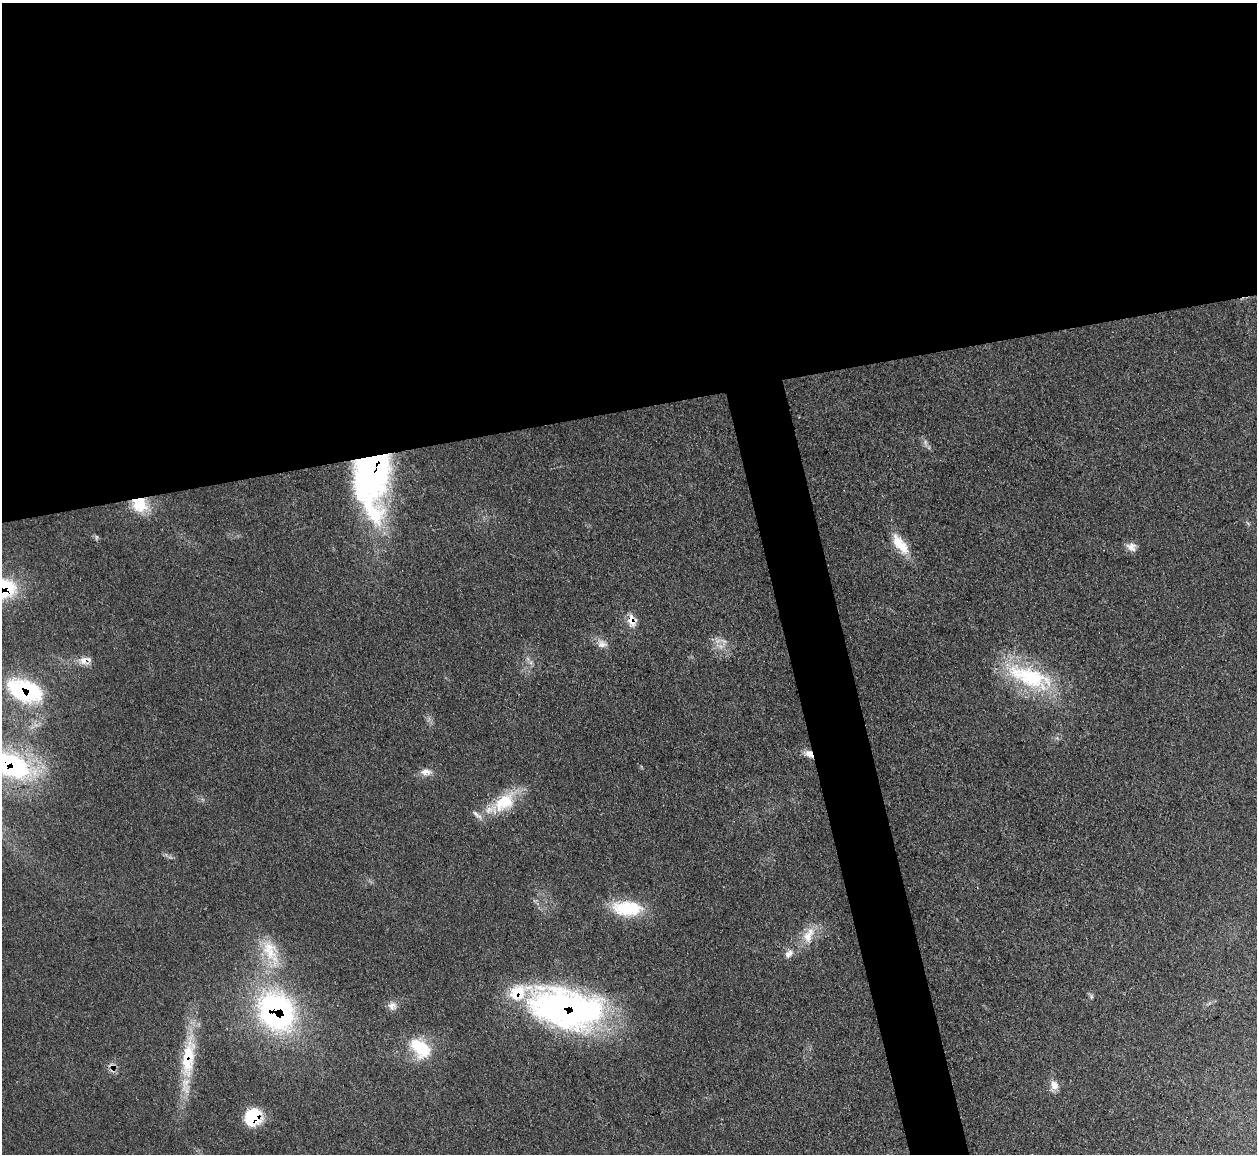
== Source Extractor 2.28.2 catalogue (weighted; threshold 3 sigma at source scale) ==
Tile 2 of 4 x 4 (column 2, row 1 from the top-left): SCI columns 1258-2512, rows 3710-4861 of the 5025 x 4997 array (HDU 1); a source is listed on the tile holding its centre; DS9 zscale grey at full resolution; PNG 1259 x 1156 px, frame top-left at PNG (2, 3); no overlay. Shown black and unused: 38% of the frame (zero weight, under 3 of 4 exposures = <1% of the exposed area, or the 3 px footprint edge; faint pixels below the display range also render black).
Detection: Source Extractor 2.28.2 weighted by HDU 2 'WHT'; one run over the whole footprint, this tile lists its part. Background 0.0431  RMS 0.0056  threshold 0.0251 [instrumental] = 3 sigma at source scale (4.5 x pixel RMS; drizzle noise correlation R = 1.50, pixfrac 1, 0.05/0.05 arcsec/px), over >= 5 px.
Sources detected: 30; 1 too faint to see at this stretch — not listed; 3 inside a brighter listed object's ellipse — not listed separately; the other 26 listed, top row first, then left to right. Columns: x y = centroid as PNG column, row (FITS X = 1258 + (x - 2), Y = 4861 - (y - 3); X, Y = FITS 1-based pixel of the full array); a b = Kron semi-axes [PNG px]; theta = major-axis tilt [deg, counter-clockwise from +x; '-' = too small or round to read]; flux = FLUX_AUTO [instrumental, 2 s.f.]
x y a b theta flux
372 478 71 35 88 200
140 504 21 18 -36 17
96 537 7 3 77 0.72
900 544 29 12 -53 14
1131 547 13 11 -39 4.1
632 621 16 11 -78 6.2
602 644 15 11 -25 4.6
84 660 14 12 -20 5
1029 677 69 26 -21 57
24 690 45 26 -21 53
809 754 13 8 -27 4.4
7 764 61 26 -14 110
425 772 15 8 4 4.3
503 803 39 19 37 25
627 908 37 17 -3 29
808 937 21 14 -87 10
271 952 44 19 -66 25
789 953 14 9 48 4
1091 997 8 4 90 1.1
392 1006 13 9 69 3.6
566 1008 73 37 -13 230
276 1011 49 40 -59 130
420 1048 28 19 -42 26
187 1054 58 18 75 31
1054 1085 14 10 -67 5
253 1117 19 16 56 23
Overlapping masked pixels (flux is a lower limit): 11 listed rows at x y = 372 478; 140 504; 632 621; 84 660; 24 690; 809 754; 7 764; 566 1008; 276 1011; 187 1054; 253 1117
Isophote crosses this tile's border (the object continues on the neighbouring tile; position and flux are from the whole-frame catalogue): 1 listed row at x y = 7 764